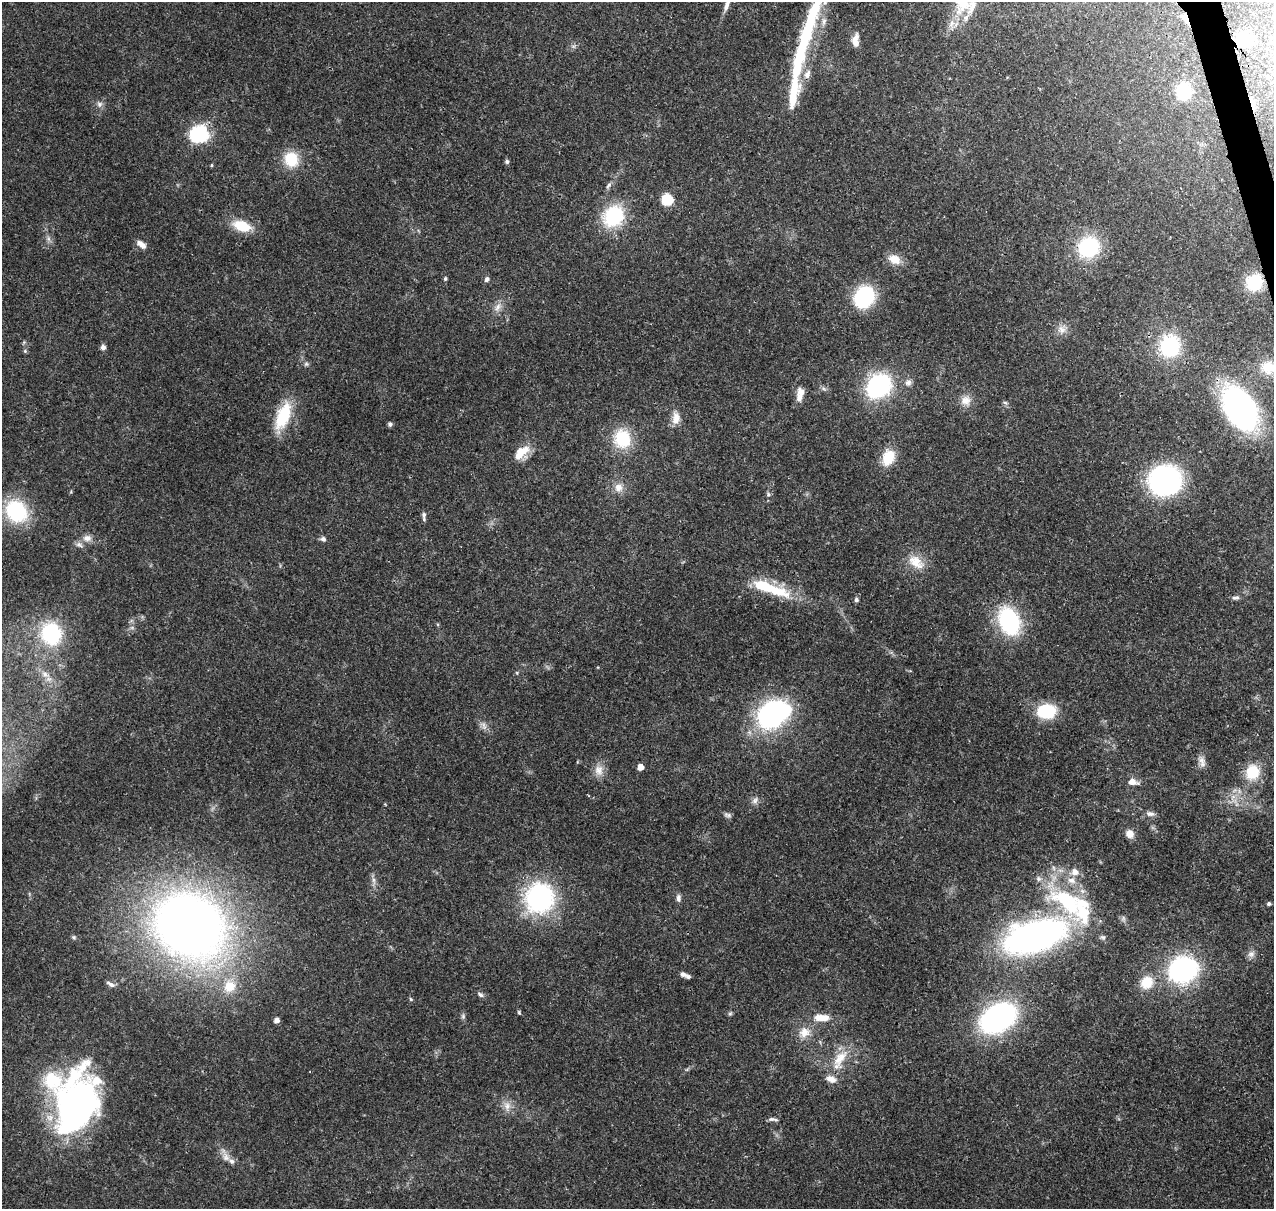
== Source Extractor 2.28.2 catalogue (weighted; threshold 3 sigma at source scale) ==
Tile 10 of 4 x 4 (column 2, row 3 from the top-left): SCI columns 1392-2663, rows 1340-2546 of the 5324 x 5041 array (HDU 1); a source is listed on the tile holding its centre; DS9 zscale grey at full resolution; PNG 1276 x 1211 px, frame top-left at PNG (2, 2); no overlay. Shown black and unused: <1% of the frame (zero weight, under 3 of 4 exposures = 8% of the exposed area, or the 3 px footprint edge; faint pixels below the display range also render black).
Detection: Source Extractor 2.28.2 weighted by HDU 2 'WHT'; one run over the whole footprint, this tile lists its part. Background 0.0657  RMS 0.0032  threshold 0.0144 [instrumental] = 3 sigma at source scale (4.5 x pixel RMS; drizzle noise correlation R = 1.50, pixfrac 1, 0.0396/0.0396 arcsec/px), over >= 5 px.
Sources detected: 121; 4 inside a brighter object's white glare — not listed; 14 inside a brighter listed object's ellipse — not listed separately; the other 103 listed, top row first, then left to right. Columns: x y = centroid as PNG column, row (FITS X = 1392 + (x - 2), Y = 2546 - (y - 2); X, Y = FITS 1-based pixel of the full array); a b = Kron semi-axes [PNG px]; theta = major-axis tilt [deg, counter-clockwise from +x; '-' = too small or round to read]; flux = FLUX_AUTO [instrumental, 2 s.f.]
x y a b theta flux
963 2 41 24 82 19
727 5 15 6 70 1.9
1185 19 13 7 -61 2
824 21 12 6 79 1.5
1244 39 17 16 - 13
855 40 16 8 89 2.6
573 46 6 6 - 0.75
798 62 56 13 76 20
1184 91 14 12 -78 16
99 104 9 8 - 1.3
199 134 7 7 - 99
291 159 18 16 -69 9.8
507 162 6 5 - 0.71
212 165 5 3 - 0.36
608 185 13 5 61 1.1
667 199 9 9 - 9.3
613 216 26 22 48 22
242 226 21 12 -17 8.9
48 239 8 6 -70 1.1
141 244 13 7 -37 2.2
1088 247 24 22 44 23
894 259 17 12 -25 4.1
445 279 4 4 - 0.58
487 279 8 6 58 0.87
1254 282 12 12 - 19
864 297 15 13 64 38
497 307 15 8 56 2.3
1061 329 13 10 -37 2.4
1170 346 25 23 75 23
103 347 6 5 - 1.6
25 351 6 5 - 0.5
306 364 7 6 - 0.76
1268 367 24 19 1 10
908 383 9 8 - 1.5
879 386 17 13 44 64
801 392 12 11 - 2.5
966 400 14 13 - 3.4
1005 402 7 4 -3 0.55
1240 408 34 20 -57 120
283 416 33 15 69 15
676 418 19 10 90 3.4
390 424 5 5 - 0.86
622 439 22 19 -80 14
521 452 21 12 44 6.2
888 458 17 12 67 9.2
1165 480 25 23 -2 78
618 488 12 11 - 3
768 494 7 5 -88 0.73
16 511 24 20 -45 26
424 515 8 7 - 0.99
87 538 13 9 0 2.3
323 539 7 6 - 1.1
916 562 24 15 -38 6.4
763 586 35 13 -13 14
1236 598 10 5 4 0.94
856 600 6 5 - 0.79
1009 621 29 19 -67 33
132 628 7 4 0 0.62
51 634 29 26 -68 28
517 673 6 3 -72 0.34
45 674 19 8 -36 3.4
777 711 25 16 -7 51
1046 711 18 13 2 18
483 726 12 8 -59 1.8
1201 760 14 9 -52 2
640 767 5 5 - 3
599 770 16 12 -87 3.3
1252 772 17 15 67 10
1132 782 10 7 -11 2.8
755 800 11 8 51 1.5
1150 814 13 6 -7 1.5
728 815 11 6 -22 0.94
1130 834 11 9 -48 2.4
1075 872 11 11 - 2.7
374 880 9 4 -82 1.2
539 898 35 32 70 45
678 898 10 6 90 1.2
1067 901 50 25 -38 37
1269 904 4 4 - 0.81
189 925 59 49 -33 340
1035 936 56 27 17 130
74 937 6 5 - 0.54
1103 937 7 6 - 0.75
1251 954 10 10 - 1.5
1183 970 21 18 18 71
683 974 9 6 -15 1.1
1147 982 18 16 48 7.1
110 984 13 5 -29 1.2
229 986 20 18 58 8.7
480 994 10 6 -34 0.92
411 999 6 5 - 0.43
519 1012 6 4 -74 0.46
730 1013 7 5 67 0.56
463 1016 8 5 -90 0.79
819 1017 15 10 7 3.7
998 1018 25 17 30 100
276 1020 5 5 - 1.6
804 1032 17 14 37 4.7
840 1058 30 15 55 8.8
76 1105 64 39 74 120
507 1106 16 10 -85 3
773 1119 14 4 -7 1
226 1157 18 10 -67 2.9
Overlapping masked pixels (flux is a lower limit): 6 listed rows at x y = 1185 19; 1244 39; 199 134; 1254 282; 1252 772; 1035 936
Isophote crosses this tile's border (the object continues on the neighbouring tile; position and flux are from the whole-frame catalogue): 3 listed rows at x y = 963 2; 727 5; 1268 367